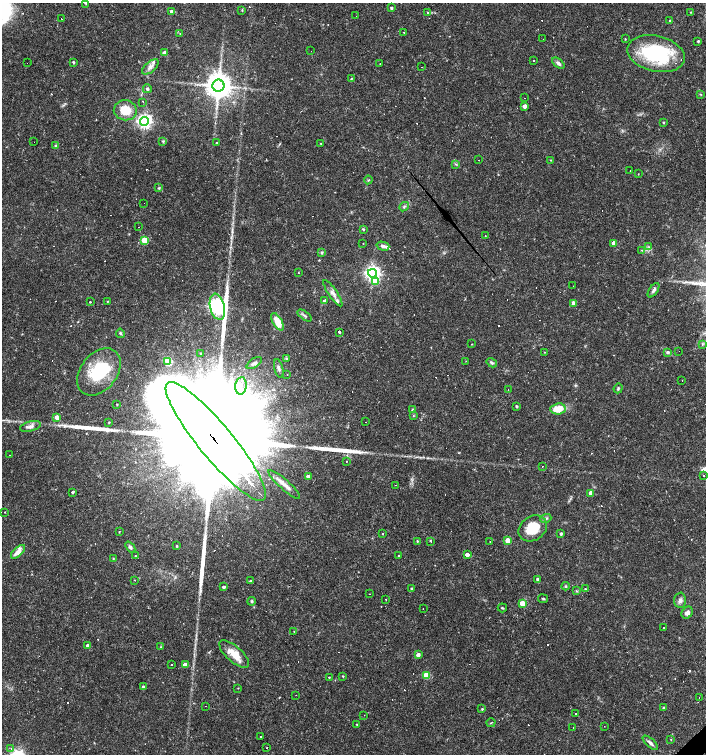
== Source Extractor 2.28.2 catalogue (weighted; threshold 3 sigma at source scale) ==
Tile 6 of 4 x 4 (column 2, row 2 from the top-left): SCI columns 1616-3022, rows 3006-4508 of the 5979 x 6011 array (HDU 1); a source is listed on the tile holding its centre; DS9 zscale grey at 2 x 2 block average (1 PNG px = mean of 2 x 2 image px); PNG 708 x 756 px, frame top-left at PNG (2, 3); each listed source drawn as its Kron ellipse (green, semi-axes under 4 px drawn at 4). Shown black and unused: <1% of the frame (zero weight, under 3 of 4 exposures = <1% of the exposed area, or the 3 px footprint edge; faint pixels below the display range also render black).
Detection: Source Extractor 2.28.2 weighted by HDU 2 'WHT'; one run over the whole footprint, this tile lists its part. Background 0.0165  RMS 0.0016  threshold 0.0072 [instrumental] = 3 sigma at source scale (4.5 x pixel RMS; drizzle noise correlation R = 1.50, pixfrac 1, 0.0396/0.0396 arcsec/px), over >= 5 px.
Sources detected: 269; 87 cosmic-ray / hot-pixel residue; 3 long thin detections or spike segments (spike, bleed or trail) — neither listed nor drawn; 6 inside a brighter listed object's ellipse — not listed separately; the other 173 listed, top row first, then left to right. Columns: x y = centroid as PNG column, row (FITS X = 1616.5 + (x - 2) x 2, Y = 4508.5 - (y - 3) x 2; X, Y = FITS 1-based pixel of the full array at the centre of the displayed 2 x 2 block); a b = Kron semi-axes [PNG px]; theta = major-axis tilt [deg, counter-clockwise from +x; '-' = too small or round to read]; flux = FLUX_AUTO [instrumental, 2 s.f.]
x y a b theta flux
86 3 3 2 - 0.3
391 8 2 2 - 0.83
242 10 4 2 - 0.24
171 11 2 2 - 0.79
690 12 2 2 - 0.18
428 13 2 2 - 0.66
356 16 2 2 - 0.29
61 19 2 2 - 0.25
670 20 2 2 - 0.46
404 32 2 2 - 0.34
180 34 3 2 - 0.2
543 39 2 2 - 0.59
625 39 2 2 - 0.22
698 41 2 2 - 0.54
311 51 2 2 - 0.31
164 53 3 3 - 4.2
656 54 29 18 -13 33
533 60 2 2 - 0.89
73 62 2 2 - 0.68
27 63 2 2 - 0.15
558 63 7 4 -38 1.3
380 64 2 2 - 0.2
150 67 10 5 41 1.7
421 67 2 2 - 0.48
351 79 3 2 - 0.26
218 86 6 6 - 640
147 89 4 3 - 0.68
701 94 3 2 - 0.28
524 98 2 2 - 1.4
143 102 3 2 - 0.3
525 106 3 3 - 3.1
125 110 11 10 - 8.1
144 121 4 4 - 120
663 122 3 2 - 0.41
34 142 2 2 - 0.59
163 142 4 2 - 0.34
217 143 3 2 - 0.3
321 143 2 2 - 0.24
56 146 3 3 - 0.69
478 160 2 2 - 0.2
551 160 2 2 - 0.23
456 164 3 2 - 0.31
630 170 2 2 - 0.84
638 174 2 2 - 0.15
368 180 4 2 - 0.29
159 188 4 3 - 0.42
144 203 2 2 - 0.25
404 207 5 3 - 0.54
139 227 2 2 - 0.19
363 229 3 3 - 0.54
485 236 2 2 - 0.18
144 240 3 3 - 9.8
363 243 2 2 - 0.12
614 243 3 3 - 3.1
383 246 6 4 -15 1.3
649 247 3 2 - 0.42
642 250 4 3 - 0.38
322 253 4 4 - 0.55
298 272 2 2 - 0.2
372 273 4 4 - 140
376 282 4 4 - 8.6
573 286 2 2 - 0.38
654 290 8 3 56 1
333 293 15 4 -56 2.1
107 301 2 2 - 0.26
325 301 3 3 - 1.9
90 302 2 2 - 0.36
574 303 3 3 - 4.3
217 307 13 7 -76 180
304 315 8 2 -37 0.66
277 322 9 4 -61 6.5
339 332 2 2 - 6.4
120 333 5 3 - 0.53
472 344 3 2 - 0.15
702 344 3 2 - 0.35
679 351 2 2 - 0.4
544 352 2 2 - 0.18
667 352 4 3 - 0.91
201 354 2 2 - 0.62
286 359 3 3 - 0.65
168 361 3 3 - 17
466 361 2 2 - 0.12
254 363 8 4 35 1.3
492 363 5 3 - 0.66
279 368 9 3 -75 0.9
99 372 26 18 52 19
287 374 2 2 - 0.49
682 380 2 2 - 0.41
241 386 9 5 85 2.7
618 388 5 3 - 0.51
508 389 2 2 - 0.31
117 404 2 2 - 0.25
516 406 2 2 - 0.6
558 409 8 5 6 6.5
412 410 4 2 - 0.32
413 416 3 2 - 0.27
57 417 3 3 - 5.7
109 422 3 2 - 0.24
366 422 2 2 - 0.34
30 426 10 5 14 1.7
216 441 76 17 -50 43000
10 455 2 2 - 0.41
346 461 2 2 - 0.19
542 467 2 2 - 0.52
308 476 3 3 - 2.8
703 476 2 2 - 0.48
284 484 21 5 -42 3
396 485 2 2 - 0.28
72 492 2 2 - 0.59
591 493 3 3 - 3.5
5 512 2 2 - 0.29
546 519 6 4 22 0.82
533 528 15 12 35 11
119 532 3 2 - 0.26
561 533 2 2 - 0.91
382 534 2 2 - 0.18
508 540 3 3 - 7
417 541 3 3 - 0.39
431 541 2 2 - 0.43
490 541 2 2 - 0.2
177 546 3 2 - 0.35
130 547 6 4 -51 0.9
18 552 9 4 43 2.9
467 555 3 3 - 2.8
135 556 3 2 - 0.28
398 556 3 3 - 0.31
113 559 4 2 - 0.28
538 579 3 3 - 1.2
134 580 2 2 - 0.17
251 581 3 3 - 0.33
566 586 4 3 - 0.47
224 587 3 2 - 1.1
412 588 3 2 - 0.75
585 589 2 2 - 0.38
576 591 3 3 - 0.35
369 594 2 2 - 0.23
543 599 5 2 - 0.36
386 600 2 2 - 0.25
680 600 8 6 88 1.4
252 601 4 4 - 0.56
522 603 3 3 - 8.3
502 608 4 3 - 0.42
423 609 2 2 - 0.64
687 613 6 5 - 1.3
663 627 2 2 - 0.61
294 631 3 2 - 0.25
88 645 2 2 - 1.1
161 647 3 2 - 0.19
234 654 19 7 -42 5.7
418 655 3 3 - 2.1
172 665 2 2 - 0.66
185 665 3 3 - 3.2
426 675 3 3 - 12
343 676 2 2 - 0.38
329 677 2 2 - 0.28
143 687 3 2 - 1.3
238 688 2 2 - 0.21
296 695 2 2 - 0.11
699 697 2 2 - 0.47
205 706 2 2 - 0.26
663 708 3 2 - 0.51
482 709 3 2 - 0.4
575 713 2 2 - 0.43
364 715 2 2 - 0.29
491 723 4 2 - 0.26
357 724 2 2 - 0.28
604 726 2 2 - 0.11
573 727 2 2 - 0.21
261 736 2 2 - 0.25
671 740 2 2 - 0.2
650 743 10 3 -42 1.2
11 748 2 2 - 0.65
267 748 2 2 - 0.5
Overlapping masked pixels (flux is a lower limit): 1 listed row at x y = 216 441
Isophote crosses this tile's border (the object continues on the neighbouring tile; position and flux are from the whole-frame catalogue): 1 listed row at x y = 86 3
Diffuse or blended objects may show on this block-average render without a row.